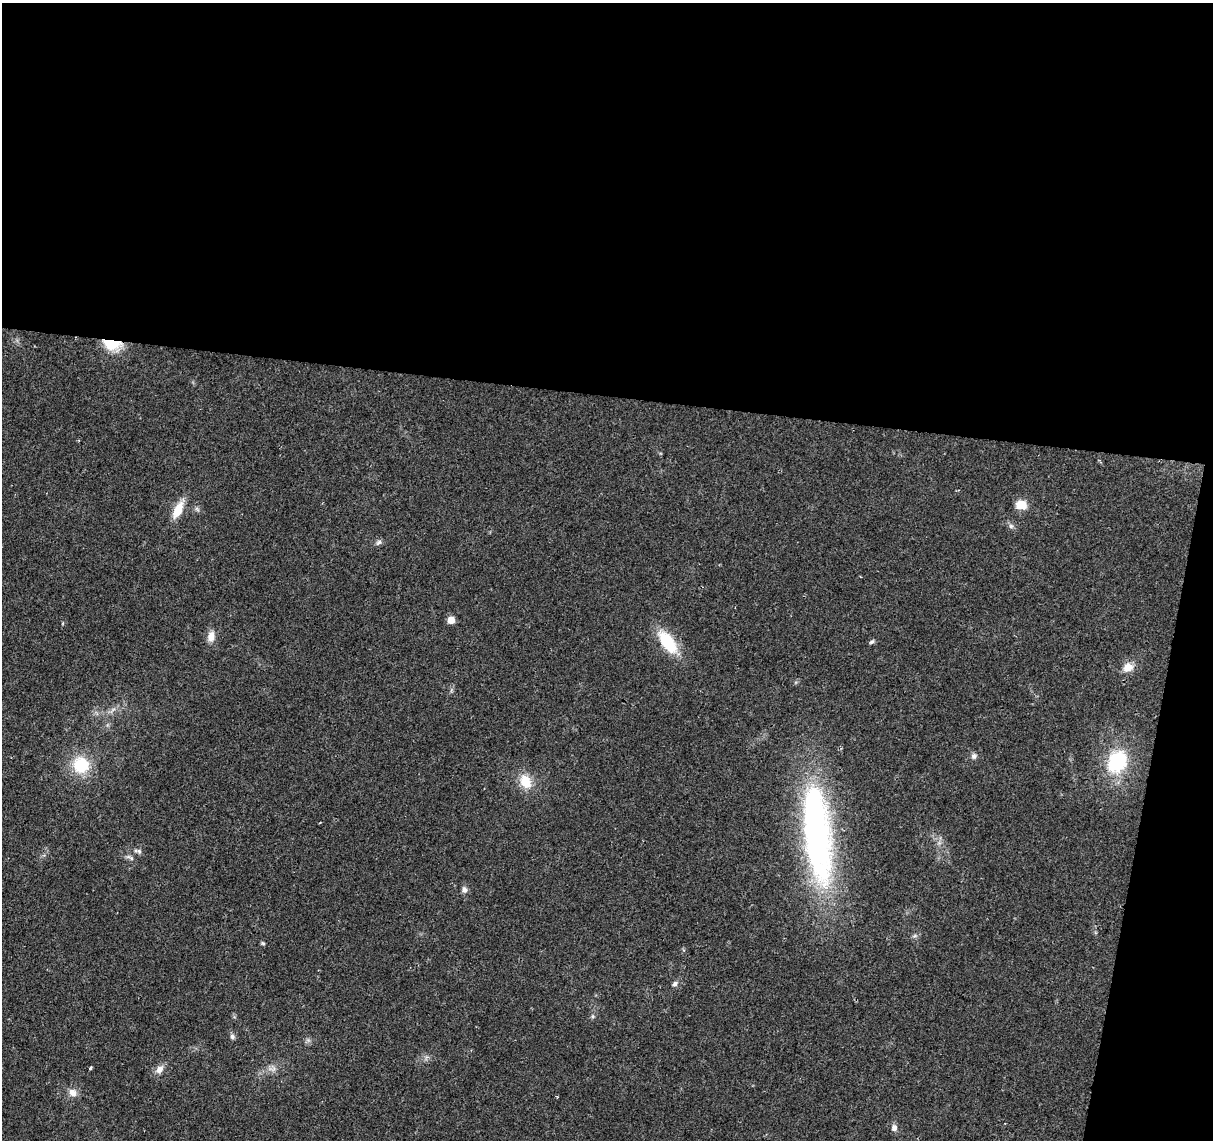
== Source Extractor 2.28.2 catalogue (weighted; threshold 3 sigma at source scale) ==
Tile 4 of 4 x 4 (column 4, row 1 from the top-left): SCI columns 3634-4844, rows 3640-4777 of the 4851 x 5061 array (HDU 1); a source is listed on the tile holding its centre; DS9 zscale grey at full resolution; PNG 1215 x 1142 px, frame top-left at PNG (2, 3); no overlay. Shown black and unused: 38% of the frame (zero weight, under 2 of 3 exposures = <1% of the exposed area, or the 3 px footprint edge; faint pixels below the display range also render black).
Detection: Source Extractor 2.28.2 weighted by HDU 2 'WHT'; one run over the whole footprint, this tile lists its part. Background 0.0399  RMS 0.0058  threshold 0.0263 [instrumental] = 3 sigma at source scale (4.5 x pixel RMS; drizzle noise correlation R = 1.50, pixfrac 1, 0.0396/0.0396 arcsec/px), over >= 5 px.
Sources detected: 31; all 31 listed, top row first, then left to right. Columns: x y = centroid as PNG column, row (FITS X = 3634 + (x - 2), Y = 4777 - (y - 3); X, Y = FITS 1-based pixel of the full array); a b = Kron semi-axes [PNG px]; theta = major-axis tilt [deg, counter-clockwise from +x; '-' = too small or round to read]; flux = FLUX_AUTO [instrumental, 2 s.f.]
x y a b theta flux
112 344 17 10 -14 21
1021 505 6 5 - 32
178 509 22 9 63 11
1011 526 6 6 - 1.6
379 542 9 6 39 1.7
451 620 5 5 - 13
63 623 5 3 - 0.58
211 636 14 9 80 4.9
667 642 28 13 -53 25
872 642 8 4 43 1.1
1128 667 13 10 32 6.4
112 710 11 4 51 2.1
974 756 8 7 - 1.9
1117 762 22 17 63 41
81 765 18 17 - 24
525 781 17 13 -64 12
817 834 117 30 -84 220
139 851 8 6 -75 1.5
130 857 14 5 -25 1.9
464 889 8 7 - 2.2
915 936 6 4 -17 1.1
263 943 6 4 -21 0.82
675 984 8 6 43 1.9
593 1016 6 5 - 1
232 1037 8 6 -47 1.5
90 1068 3 3 - 1.1
159 1069 12 8 53 4
273 1069 10 6 60 2.5
73 1093 12 10 -42 4.2
556 1096 4 3 - 0.61
894 1127 8 7 - 2.5
Overlapping masked pixels (flux is a lower limit): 1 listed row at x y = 112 344